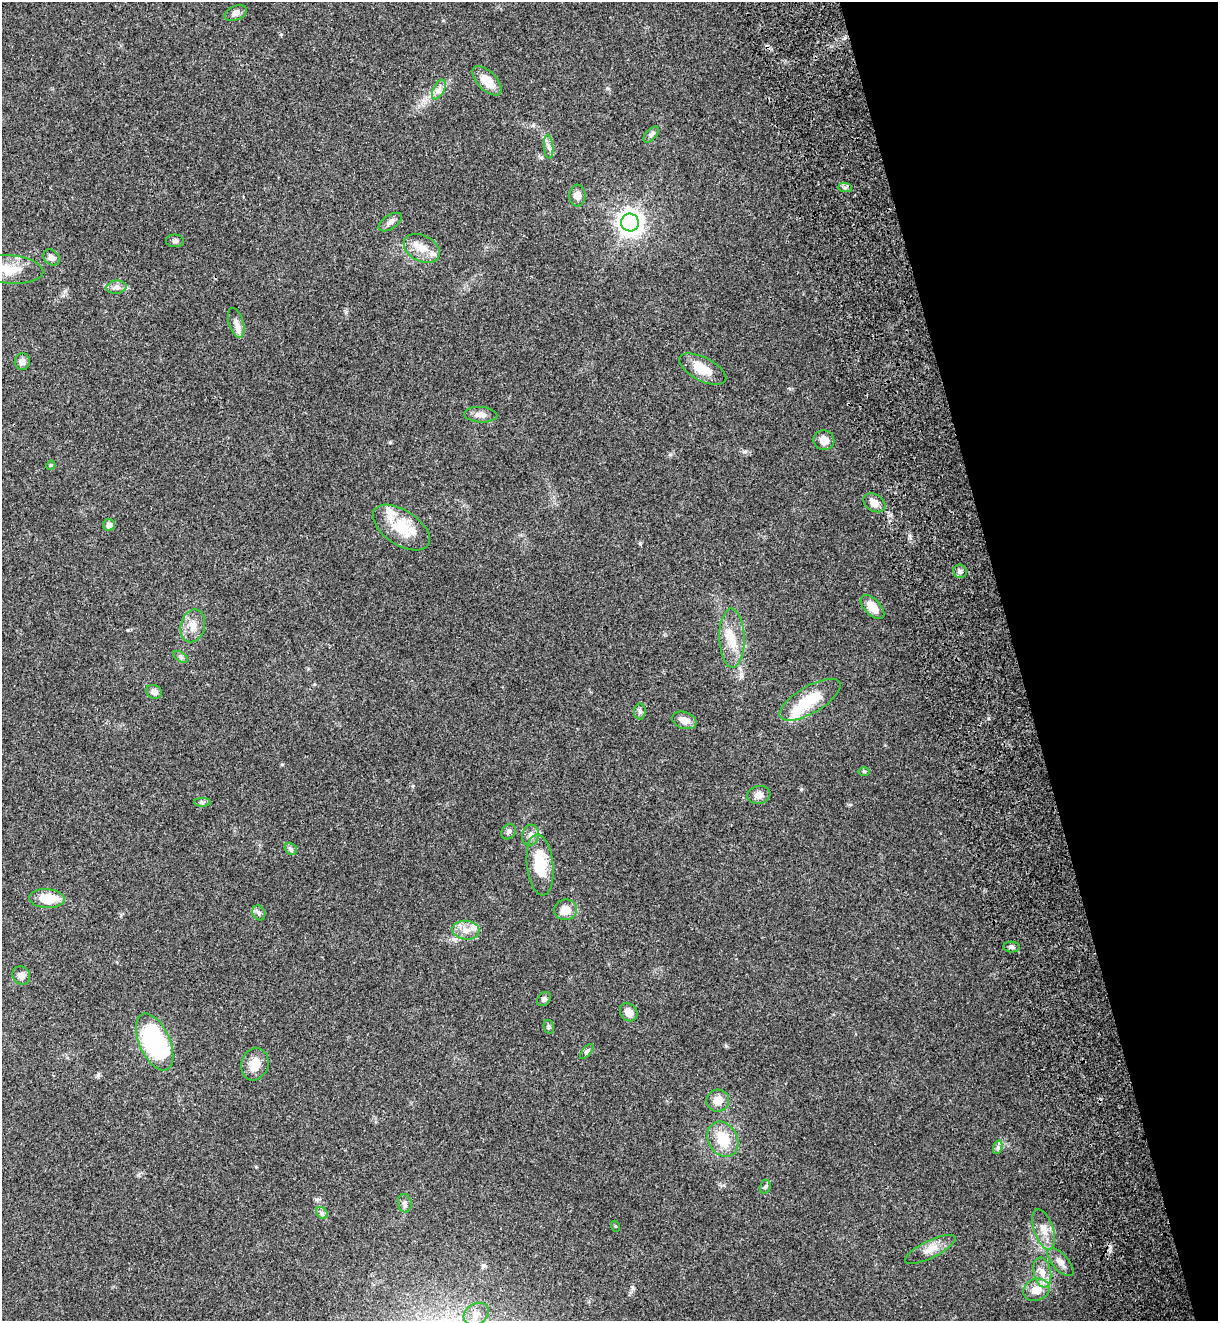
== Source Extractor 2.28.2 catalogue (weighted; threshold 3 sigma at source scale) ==
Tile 12 of 4 x 4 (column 4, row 3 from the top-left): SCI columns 3950-5165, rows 1381-2699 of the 5418 x 5401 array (HDU 1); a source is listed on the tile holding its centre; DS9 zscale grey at full resolution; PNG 1220 x 1323 px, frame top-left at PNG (2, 2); each listed source drawn as its Kron ellipse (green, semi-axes under 4 px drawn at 4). Shown black and unused: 17% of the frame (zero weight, under 3 of 4 exposures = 9% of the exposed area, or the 3 px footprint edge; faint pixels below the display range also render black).
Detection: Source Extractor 2.28.2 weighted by HDU 2 'WHT'; one run over the whole footprint, this tile lists its part. Background 0.0648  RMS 0.0053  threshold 0.024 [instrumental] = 3 sigma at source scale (4.5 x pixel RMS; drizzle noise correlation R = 1.50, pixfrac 1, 0.0396/0.0396 arcsec/px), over >= 5 px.
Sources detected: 71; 1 inside a brighter object's white glare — neither listed nor drawn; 6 inside a brighter listed object's ellipse — not listed separately; the other 64 listed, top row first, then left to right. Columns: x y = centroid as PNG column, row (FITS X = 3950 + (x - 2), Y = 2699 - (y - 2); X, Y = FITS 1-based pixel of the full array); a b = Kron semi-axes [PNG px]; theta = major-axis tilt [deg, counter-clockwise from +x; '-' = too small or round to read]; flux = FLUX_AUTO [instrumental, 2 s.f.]
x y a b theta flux
236 13 12 7 23 2.6
487 81 18 9 -46 8
439 89 10 5 63 2.5
651 135 10 5 47 1.5
549 147 12 4 -85 2.1
845 188 7 4 -1 1.2
577 196 11 8 88 3.3
390 222 13 6 34 2.5
630 222 9 9 - 420
175 241 9 6 -1 1.5
422 248 19 13 -27 8.1
51 257 9 7 -41 2.3
9 269 34 14 -5 13
116 287 10 6 6 2.3
236 323 15 7 -74 2.9
22 362 8 7 - 2.6
703 369 26 11 -27 11
481 415 17 7 -4 3.6
824 440 10 9 - 4.9
51 465 5 4 - 0.56
874 503 12 8 -33 4.5
109 525 6 6 - 2.4
401 528 32 17 -34 17
960 571 7 6 - 1.4
872 607 15 8 -45 7.7
193 626 16 12 76 5.9
732 638 29 12 -89 11
181 657 8 4 -32 1.2
154 692 8 7 - 2.5
810 700 34 13 30 18
640 712 8 6 -88 1.3
684 720 12 8 -19 4.1
864 772 6 4 -1 0.74
759 795 11 9 9 3.3
202 802 8 4 -1 1.1
509 832 8 6 51 1.3
530 835 10 8 75 2.7
291 849 7 5 -46 1.1
540 865 31 13 -84 20
47 898 18 9 -4 14
565 910 12 10 10 6.5
259 913 8 6 -64 1.5
466 930 13 9 -5 5.3
1011 947 8 5 -2 1.6
21 975 9 8 - 2.5
544 999 8 6 46 1.3
629 1012 10 8 -50 4.6
549 1027 7 5 -77 0.96
155 1042 30 15 -66 83
587 1051 9 4 49 1.1
255 1064 16 13 72 7.7
718 1101 11 11 - 5.6
723 1139 18 14 -61 15
998 1147 7 4 71 1.2
765 1187 7 5 73 1
405 1203 9 7 -79 1.9
322 1213 7 5 -45 1.2
615 1226 5 3 - 0.51
1044 1229 21 9 -71 5.7
930 1249 28 8 26 6.3
1061 1262 17 8 -48 3.5
1042 1272 15 8 -78 5.2
1036 1290 13 11 20 7.1
476 1314 13 10 31 4.9
Isophote crosses this tile's border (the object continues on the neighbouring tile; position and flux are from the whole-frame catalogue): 1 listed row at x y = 9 269
Unlisted compact peaks at least as high as the median listed source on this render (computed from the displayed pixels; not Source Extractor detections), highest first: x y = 390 442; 801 789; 726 1046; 98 1075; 640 543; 128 630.